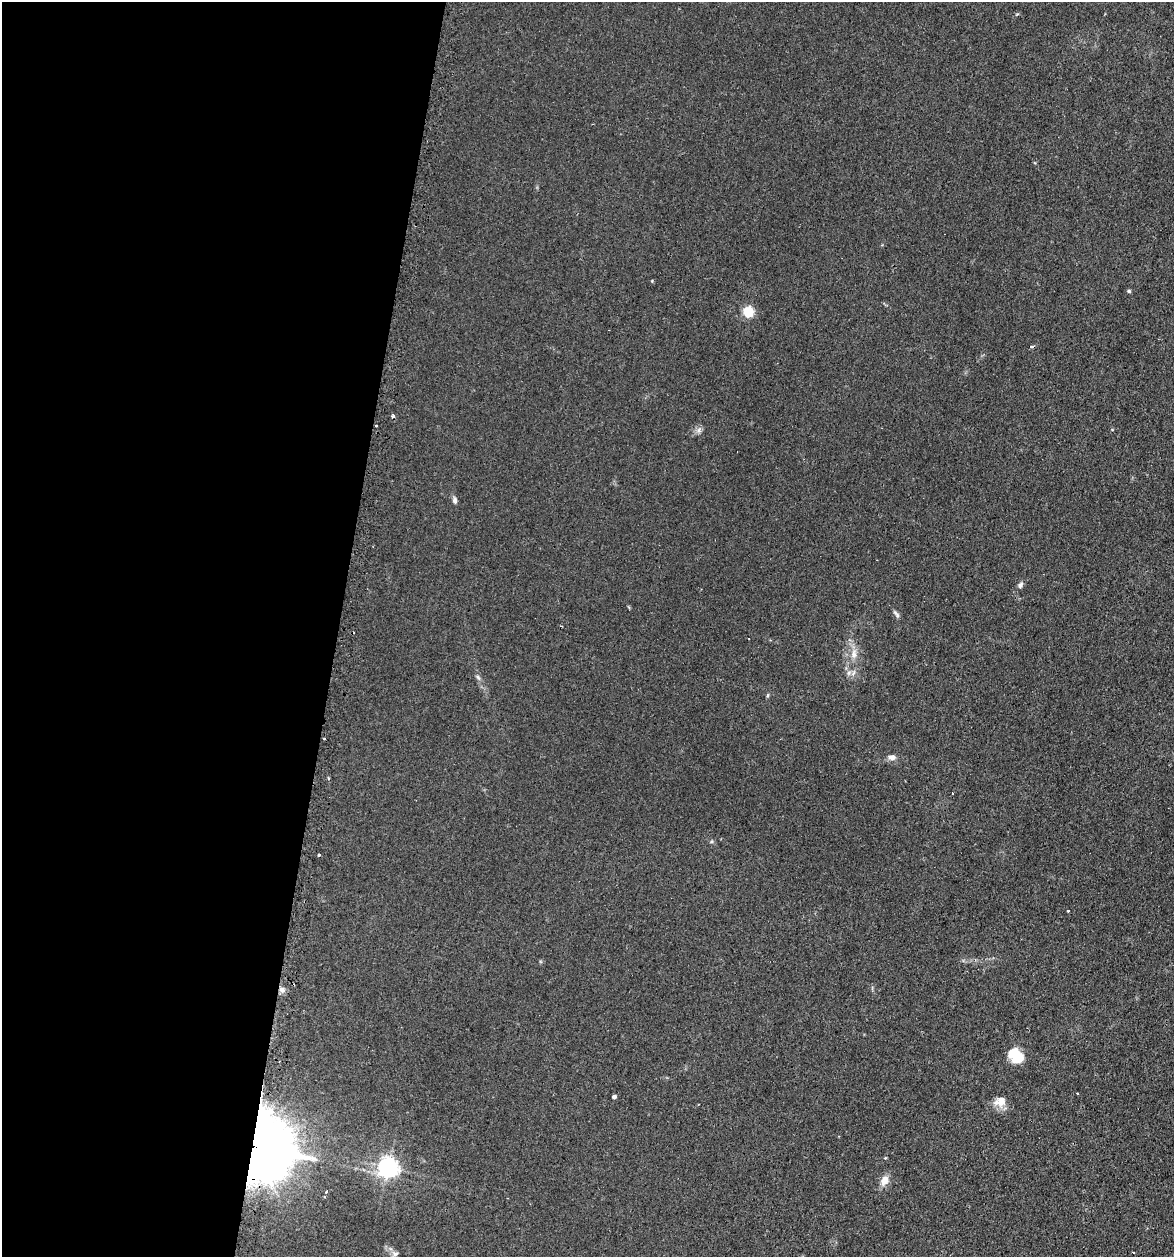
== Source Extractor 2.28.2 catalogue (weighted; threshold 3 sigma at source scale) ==
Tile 5 of 4 x 4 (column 1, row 2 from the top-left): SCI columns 266-1437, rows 2536-3790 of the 5097 x 5069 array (HDU 1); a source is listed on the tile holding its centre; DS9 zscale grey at full resolution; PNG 1176 x 1259 px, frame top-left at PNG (2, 2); no overlay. Shown black and unused: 29% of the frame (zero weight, under 2 of 3 exposures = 3% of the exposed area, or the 3 px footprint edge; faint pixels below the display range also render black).
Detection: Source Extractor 2.28.2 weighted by HDU 2 'WHT'; one run over the whole footprint, this tile lists its part. Background 0.0402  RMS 0.0056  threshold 0.025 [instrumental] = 3 sigma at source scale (4.5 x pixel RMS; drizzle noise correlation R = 1.50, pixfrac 1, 0.05/0.05 arcsec/px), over >= 5 px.
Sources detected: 33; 1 inside a brighter object's white glare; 3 cosmic-ray / hot-pixel residue — not listed; the other 29 listed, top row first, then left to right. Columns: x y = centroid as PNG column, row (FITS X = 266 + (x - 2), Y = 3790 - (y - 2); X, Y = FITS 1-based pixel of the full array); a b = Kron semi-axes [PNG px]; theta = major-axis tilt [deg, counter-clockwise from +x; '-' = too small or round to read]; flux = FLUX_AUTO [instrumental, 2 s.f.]
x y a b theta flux
1129 291 5 4 - 0.88
748 312 5 5 - 45
1032 346 4 3 - 1.5
393 416 4 3 - 2
699 430 9 6 69 1.8
455 500 8 5 -79 1.6
1020 585 9 6 52 1.5
896 614 11 5 -46 1.4
749 638 2 2 - 0.45
854 654 14 8 83 4.2
478 677 9 4 -54 1.2
768 695 6 3 71 0.64
324 738 3 2 - 0.47
892 757 11 7 2 2.5
712 841 5 3 - 0.63
319 855 3 3 - 1.3
1068 911 3 2 - 0.72
282 990 8 6 -22 2.4
1016 1055 17 12 -43 14
1077 1093 3 2 - 0.53
614 1097 4 4 - 1.6
1000 1101 16 12 23 6.2
255 1143 67 41 -48 640
885 1158 4 3 - 0.4
388 1168 7 7 - 290
884 1180 14 10 64 4.6
326 1192 3 3 - 1.5
1133 1252 3 2 - 0.49
395 1254 9 6 2 1.7
Overlapping masked pixels (flux is a lower limit): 2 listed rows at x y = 282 990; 255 1143